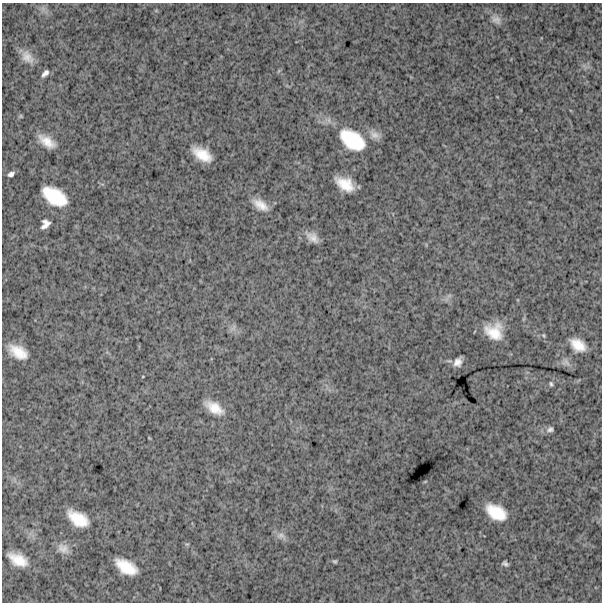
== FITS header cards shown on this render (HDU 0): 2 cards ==
NAXIS1  =                  600
NAXIS2  =                  600

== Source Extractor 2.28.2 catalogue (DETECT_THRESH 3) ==
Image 600 x 600 px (HDU 0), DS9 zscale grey, 1 PNG px = 1 image px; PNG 604 x 604 px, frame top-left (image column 1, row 600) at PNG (2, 3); no overlay
Background 1540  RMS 260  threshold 785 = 3 sigma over >= 5 px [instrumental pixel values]
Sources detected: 33; all 33 listed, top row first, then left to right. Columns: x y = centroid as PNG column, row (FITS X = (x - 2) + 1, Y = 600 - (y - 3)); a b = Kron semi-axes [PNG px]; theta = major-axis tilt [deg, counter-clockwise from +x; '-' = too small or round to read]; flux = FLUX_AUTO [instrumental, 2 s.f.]
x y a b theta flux
496 20 14 10 -35 110000
27 57 17 11 -49 180000
45 73 9 5 47 67000
374 135 16 10 -28 130000
352 140 31 18 -35 910000
47 141 17 8 -35 270000
202 154 19 10 -32 390000
11 174 7 5 29 60000
345 184 18 10 -32 390000
54 196 24 13 -33 720000
260 205 20 10 -33 230000
45 224 11 8 59 120000
312 237 15 9 -39 160000
449 296 7 4 19 36000
233 328 11 5 45 46000
494 331 16 14 -24 420000
543 335 6 4 -72 23000
578 345 19 12 -35 310000
18 352 18 11 -30 360000
458 362 9 7 60 120000
566 362 15 11 -34 91000
551 384 6 4 -51 33000
214 408 21 10 -33 310000
550 429 11 8 19 70000
425 482 5 3 - 14000
496 512 19 12 -31 520000
78 519 20 11 -33 480000
281 536 15 9 -23 100000
63 548 16 11 -32 150000
18 560 18 10 -28 350000
335 561 5 4 - 28000
505 563 6 4 -26 42000
126 567 21 11 -30 480000